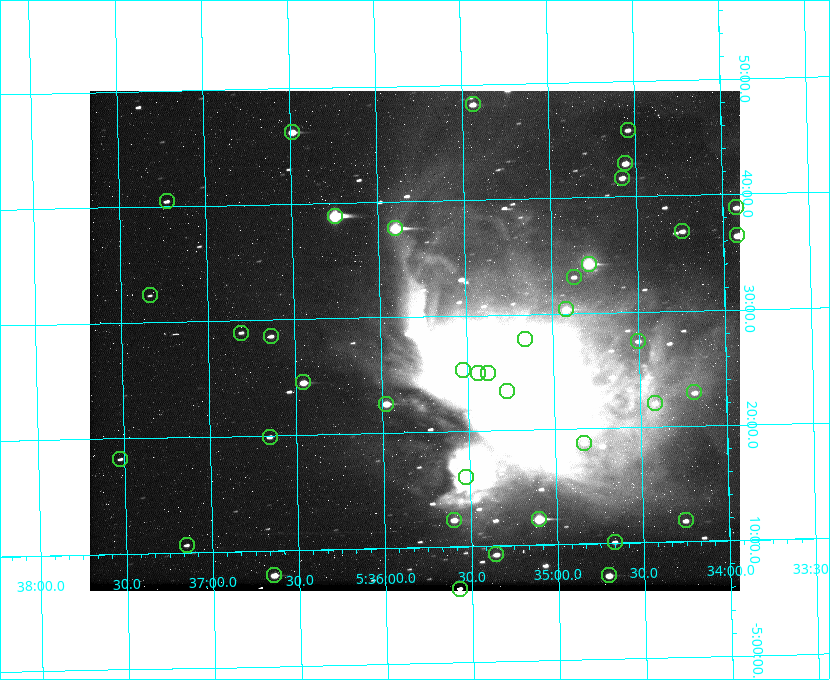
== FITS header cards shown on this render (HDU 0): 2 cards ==
NAXIS1  =                  650 / Width of table row in bytes
NAXIS2  =                  500 / Number of rows in table

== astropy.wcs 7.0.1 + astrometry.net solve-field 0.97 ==
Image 650 x 500 px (HDU 0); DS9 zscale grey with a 90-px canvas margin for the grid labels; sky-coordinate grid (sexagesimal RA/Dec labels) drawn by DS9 from the SOLVED WCS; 40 Tycho-2 reference stars matched to detected sources circled (green)
Header WCS: none
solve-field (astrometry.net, Tycho-2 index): SOLVED blind (the file carries no WCS)
Solved WCS: RA---TAN-SIP/DEC--TAN-SIP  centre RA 05:35:48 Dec -05:28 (83.95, -5.47 deg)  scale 5.2 arcsec/px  FOV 56.3' x 43.3'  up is -179 deg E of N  parity flipped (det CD > 0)
(file carries no celestial WCS; the grid is the blind solution)
Tycho-2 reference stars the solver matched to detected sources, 40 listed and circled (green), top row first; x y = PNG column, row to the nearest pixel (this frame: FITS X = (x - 90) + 1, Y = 500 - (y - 91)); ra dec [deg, ICRS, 3 dp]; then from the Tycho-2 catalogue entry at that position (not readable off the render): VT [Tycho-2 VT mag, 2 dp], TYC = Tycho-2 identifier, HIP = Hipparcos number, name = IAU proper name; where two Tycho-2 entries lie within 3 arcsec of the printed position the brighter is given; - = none
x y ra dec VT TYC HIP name
473 104 83.859 -5.805 10.01 4778-1333-1 - -
628 130 83.635 -5.763 10.44 4778-1365-1 - -
292 132 84.122 -5.770 8.64 4778-1069-1 - -
625 163 83.640 -5.715 9.37 4778-1368-1 - -
622 178 83.645 -5.694 9.35 4778-1325-1 - -
167 201 84.306 -5.674 11.19 4778-1056-1 - -
736 207 83.480 -5.647 10.11 4778-1380-1 - -
335 216 84.063 -5.648 6.51 4778-1378-1 26314 -
395 228 83.975 -5.628 7.32 4778-1369-1 - -
682 231 83.559 -5.615 10.30 4774-837-1 - -
737 235 83.480 -5.607 8.83 4774-850-1 - -
589 264 83.696 -5.571 8.07 4774-809-1 - -
574 277 83.718 -5.552 10.31 4774-878-1 - -
150 295 84.333 -5.539 12.01 4774-765-1 - -
566 309 83.730 -5.506 9.03 4774-823-1 - -
241 333 84.202 -5.483 10.98 4774-806-1 - -
271 336 84.159 -5.476 10.77 4774-873-1 - -
525 339 83.791 -5.465 8.45 4774-849-1 - -
638 341 83.626 -5.458 11.02 4774-828-1 - -
463 370 83.881 -5.421 8.46 4774-935-1 - -
478 373 83.860 -5.417 6.19 4774-934-1 - -
488 373 83.845 -5.416 5.03 4774-933-1 26235 -
303 382 84.113 -5.409 9.17 4774-855-1 - -
507 391 83.819 -5.390 5.06 4774-931-1 26221 -
694 392 83.546 -5.382 10.28 4774-846-1 - -
655 403 83.604 -5.368 10.89 4774-818-2 - -
386 404 83.994 -5.375 9.06 4774-867-1 - -
270 437 84.164 -5.331 10.83 4774-799-1 - -
584 443 83.708 -5.312 10.32 4774-810-1 - -
120 459 84.381 -5.304 11.53 4775-339-1 - -
466 477 83.881 -5.267 6.87 4774-906-1 26258 -
539 519 83.776 -5.204 7.81 4774-915-1 - -
454 520 83.899 -5.206 9.93 4774-829-1 - -
686 520 83.563 -5.197 10.75 4774-841-1 - -
615 542 83.667 -5.169 10.95 4774-883-1 - -
187 545 84.287 -5.178 11.81 4774-768-1 - -
496 554 83.839 -5.154 10.33 4774-877-1 - -
274 575 84.161 -5.131 9.25 4774-780-1 - -
609 575 83.676 -5.121 9.49 4774-792-1 - -
460 589 83.893 -5.106 9.35 4774-894-1 - -